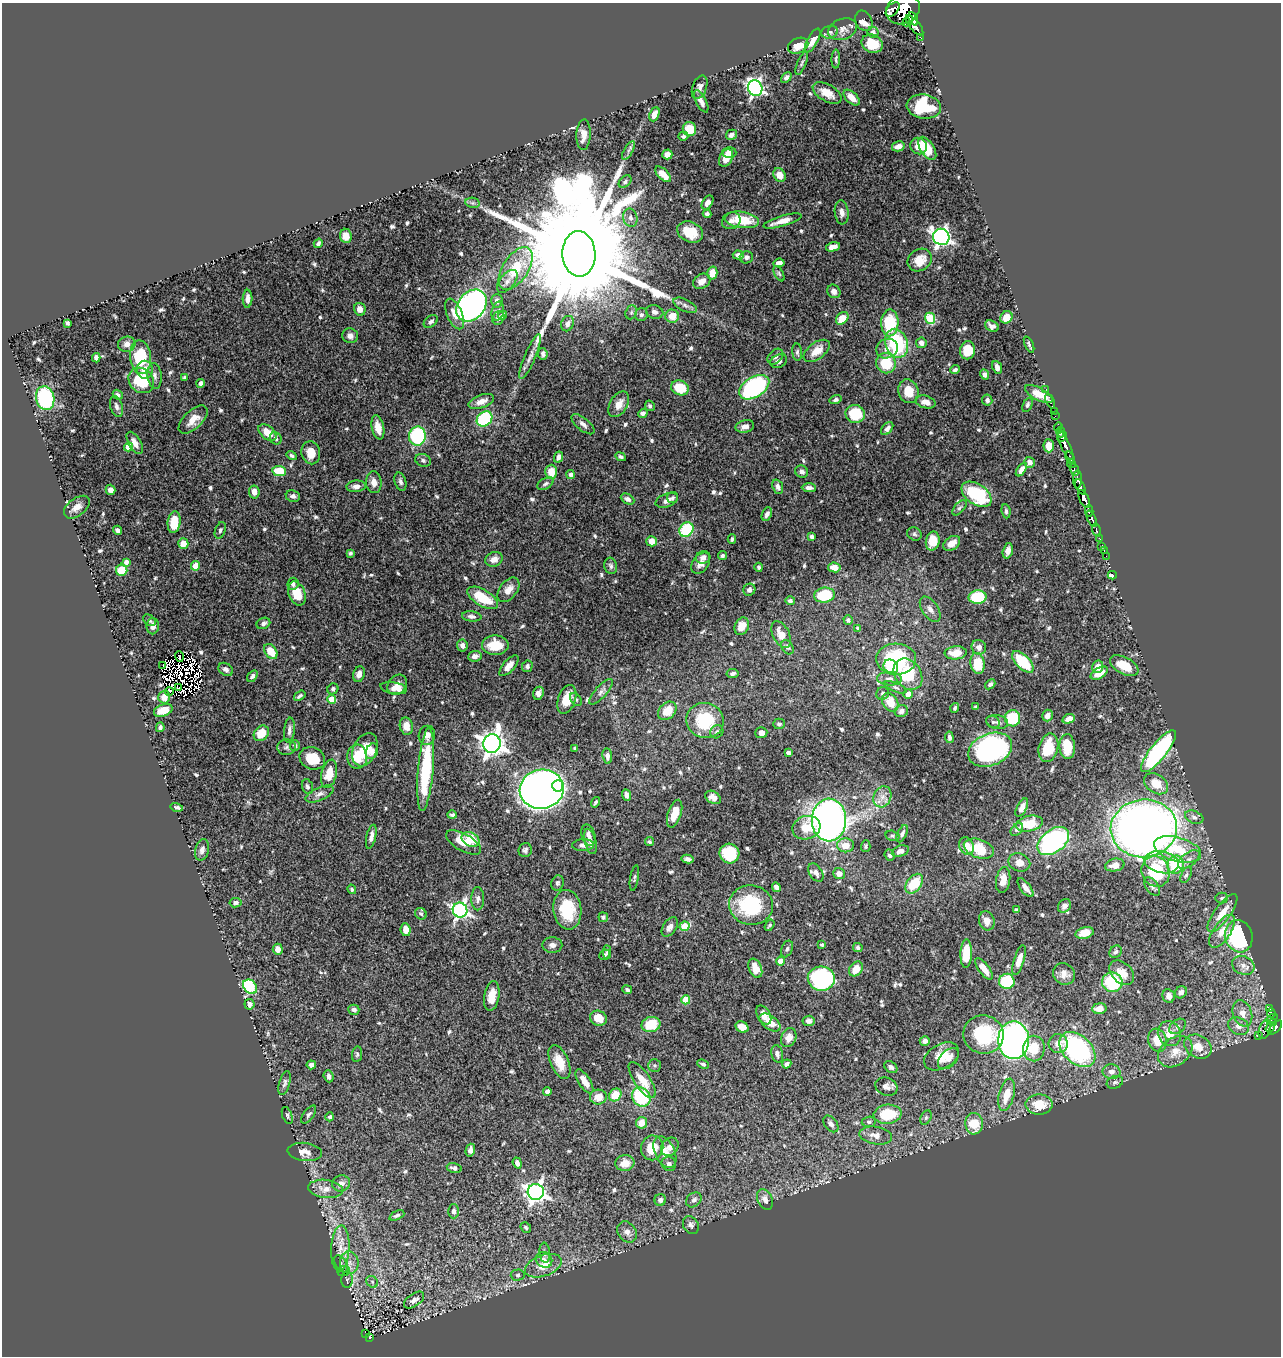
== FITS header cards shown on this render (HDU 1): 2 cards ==
NAXIS1  =                 1279
NAXIS2  =                 1354

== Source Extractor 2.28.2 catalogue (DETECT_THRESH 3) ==
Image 1279 x 1354 px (HDU 1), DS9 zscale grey, 1 PNG px = 1 image px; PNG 1283 x 1358 px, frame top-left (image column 1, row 1354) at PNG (2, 3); each listed source drawn as its Kron ellipse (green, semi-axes under 4 px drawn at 4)
Background 0.515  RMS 0.014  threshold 0.0423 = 3 sigma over >= 5 px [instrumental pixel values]
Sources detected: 707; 9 with non-positive FLUX_AUTO (blend fragments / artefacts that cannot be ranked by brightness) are neither listed nor drawn; of the other 698, the 500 brightest by FLUX_AUTO listed and drawn (198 fainter detections omitted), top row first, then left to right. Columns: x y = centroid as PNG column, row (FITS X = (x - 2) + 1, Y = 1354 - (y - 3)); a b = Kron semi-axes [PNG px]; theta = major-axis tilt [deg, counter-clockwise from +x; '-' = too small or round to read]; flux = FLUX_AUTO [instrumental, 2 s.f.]
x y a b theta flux
893 9 8 5 46 300
903 9 17 14 25 1500
913 19 7 4 -65 230
864 21 11 8 -63 9.2
908 21 6 3 45 110
914 25 12 5 -50 500
843 29 14 10 20 6.5
830 32 8 6 13 2.8
873 32 5 5 - 4.8
920 37 3 2 - 18
813 41 13 5 61 6.9
872 44 11 9 -25 16
798 46 10 7 22 11
836 59 9 3 89 1.8
802 63 12 4 68 2.1
786 78 6 4 43 2.7
700 87 12 7 69 4.6
755 88 8 7 - 300
827 93 16 8 -30 13
852 98 10 5 -43 10
701 101 12 5 -63 5.1
924 107 17 12 -7 50
654 114 7 5 67 7
689 129 7 6 - 22
583 135 15 7 87 10
731 135 6 5 - 4.3
683 136 5 4 - 1.9
898 146 6 5 - 5.6
919 146 9 8 - 8.6
927 148 13 7 -57 19
628 150 10 4 59 3
729 152 7 5 -3 7.3
667 154 5 5 - 6.1
726 158 9 6 59 13
663 174 10 5 -44 8.2
780 175 7 6 - 10
625 182 7 5 41 2.4
708 202 8 5 58 5.3
473 203 7 5 -10 2.3
842 212 12 7 -84 5.7
707 214 4 4 - 2.3
630 218 9 7 -76 4.5
742 220 17 8 -8 31
731 221 9 8 - 4.6
782 221 20 5 16 11
690 232 13 10 -24 23
346 236 7 6 - 8.1
941 237 8 8 - 350
318 243 5 4 - 2.3
833 247 7 4 15 6.7
579 254 23 16 -87 59000
738 255 5 4 - 4.3
746 257 7 6 - 3.2
920 260 13 10 34 14
779 263 6 4 7 4.7
516 268 24 12 57 33
712 273 6 5 - 14
779 274 8 4 -62 1.9
507 281 13 7 51 5.2
702 281 9 7 31 7.3
834 291 7 6 - 3.5
247 299 9 5 88 5
497 301 7 5 86 4.8
685 305 13 6 -26 4
471 306 17 13 51 400
360 309 6 5 - 7.1
498 311 10 6 77 3.8
631 312 7 5 69 2.1
655 312 9 6 -14 4.2
455 314 16 7 -67 12
503 315 4 4 - 3.3
641 315 6 6 - 2.7
672 316 7 6 - 15
1006 317 6 5 - 11
498 318 7 5 60 4
842 318 7 5 44 14
930 318 5 5 - 51
431 321 8 5 37 2.8
68 323 4 3 - 2
890 323 13 8 88 44
567 324 8 6 67 4.2
992 326 7 5 -26 3.6
350 336 8 7 - 4.7
897 343 14 11 -70 81
921 343 5 5 - 5.3
127 344 9 7 16 4.9
1029 344 9 3 -67 1.9
887 349 11 9 25 7.5
968 350 9 7 79 20
817 351 15 8 37 13
797 352 9 5 -85 2.3
543 354 6 4 -82 2.6
140 357 17 10 -84 43
530 357 24 5 67 7
775 357 9 6 46 3.2
96 358 4 4 - 4.5
779 361 8 6 25 5
886 363 10 9 - 33
997 367 6 4 -65 4.7
145 370 9 8 - 11
955 370 5 4 - 2.3
985 375 5 4 - 4.4
155 376 13 7 -83 4.6
184 378 4 3 - 1.9
141 380 14 11 -43 42
201 383 4 4 - 4.3
754 387 16 10 32 130
680 388 9 7 -19 27
1046 389 2 2 - 3.8
908 391 12 10 -72 15
1039 394 15 6 -28 14
118 395 5 4 - 1.9
45 398 12 9 -77 89
836 400 6 4 15 2.2
987 400 5 5 - 3.2
481 401 13 6 20 7.9
1050 401 7 3 -64 10
925 402 10 6 -15 5.6
619 404 14 8 58 9.5
1027 405 7 4 66 2.3
116 406 11 6 -72 3.7
650 406 5 4 - 1.8
1054 412 3 2 - 4.3
643 413 5 4 - 2.8
855 414 10 9 - 34
1055 416 2 2 - 4.6
193 419 18 9 44 12
485 419 8 7 - 72
583 424 14 6 -40 4.4
745 426 9 6 13 6.1
378 427 12 6 -78 9.9
1058 427 4 3 - 34
887 429 7 5 49 3.2
1060 432 5 4 - 130
267 433 10 6 -40 15
417 436 9 8 - 81
1062 436 5 3 - 190
276 438 6 5 - 3
135 443 12 6 -59 6.5
1049 446 6 5 - 12
1065 446 18 4 -66 300
128 447 4 4 - 20
311 453 11 9 -77 12
292 456 5 4 - 2
558 457 6 4 64 4.7
621 457 5 4 - 1.9
1070 458 6 3 -70 31
423 460 8 6 -22 2.6
1030 462 5 5 - 4.9
1072 464 4 3 - 33
1021 470 8 4 54 5.3
1074 470 6 3 -73 90
279 471 7 5 -7 29
551 472 7 6 - 15
802 472 7 6 - 3.5
571 474 4 4 - 3.4
1078 479 9 4 -90 85
374 482 11 8 -84 7.6
400 482 9 5 -73 3.1
545 484 9 5 28 2.5
356 486 9 6 4 4.4
778 487 7 5 -70 2.9
1080 487 8 3 -66 120
809 488 7 4 -1 3.8
111 490 5 4 - 5.4
254 492 6 5 - 7.6
977 494 17 10 -35 64
293 496 7 6 - 3.1
672 498 5 5 - 1.8
627 499 7 5 -27 3.7
1084 499 10 4 -64 410
667 500 12 6 19 5.4
77 507 15 8 38 8.2
959 508 9 5 48 2.4
1006 511 7 4 -83 2.1
1089 511 6 3 -82 100
767 514 7 4 65 3.7
1092 519 9 4 -66 290
174 522 11 6 84 23
118 530 5 4 - 2.6
220 530 8 5 70 2.3
686 530 8 6 47 51
1096 530 7 3 -76 60
914 534 7 6 - 2.3
812 536 4 3 - 3.3
1099 538 3 2 - 17
732 539 5 3 - 1.8
652 541 5 5 - 9.7
933 541 9 7 78 18
952 543 9 6 35 7.6
183 544 5 5 - 13
1102 546 4 3 - 11
1104 550 3 2 - 12
1008 551 8 5 76 6
350 553 4 3 - 2
722 556 4 4 - 2.1
1106 556 2 2 - 2.2
703 557 7 6 - 4.2
494 559 9 7 18 6.2
126 562 4 4 - 4.2
701 563 11 8 53 7.6
196 566 4 4 - 21
611 566 8 6 -78 2.6
759 567 4 3 - 1.8
834 567 6 5 - 12
122 570 5 5 - 29
1112 575 4 3 - 9.8
293 584 6 5 - 2.9
508 590 14 8 52 8.7
749 590 6 5 - 4
297 593 13 8 -68 22
824 595 10 7 8 45
978 597 9 6 2 48
483 598 17 8 -31 27
790 601 5 4 - 2.5
930 609 14 8 -55 6.2
472 616 10 5 -6 3.6
149 620 7 5 -35 1.9
848 620 5 4 - 2.4
263 623 7 5 25 2.9
153 626 8 6 87 5.3
742 626 9 6 64 11
858 628 4 3 - 2
781 634 14 8 -64 10
462 645 6 5 - 3.9
495 645 13 9 0 21
787 647 7 5 -58 2.4
979 647 7 7 - 5.2
271 651 8 5 -55 20
956 653 11 6 5 17
475 656 7 5 7 4.5
179 657 5 2 - 2.9
896 659 20 15 -2 75
1023 662 14 6 -45 47
978 663 10 7 -81 28
163 666 3 2 - 5.9
509 666 13 6 48 7.1
527 666 6 5 - 2.4
1124 666 15 8 -28 18
891 667 7 6 - 41
1098 667 6 5 - 7.9
226 669 8 6 -36 4.1
733 673 6 4 11 2.7
1099 673 9 5 31 13
359 674 8 5 73 6
908 674 17 13 -55 59
252 676 6 4 56 2.4
889 679 12 7 -2 4.9
990 684 6 4 40 2.2
397 685 11 9 50 7.4
895 687 12 4 -22 2.4
178 688 3 2 - 1.8
394 688 13 6 -10 8.9
333 689 6 5 - 1.9
169 691 4 2 - 2.1
601 692 16 6 48 4.2
538 693 7 5 67 4.5
883 693 7 6 - 2.3
908 694 5 4 - 8.3
300 696 6 4 37 2.2
164 697 6 6 - 6.2
332 699 4 4 - 27
567 699 15 9 71 16
576 699 7 5 -48 1.8
890 702 10 7 -57 15
976 707 4 3 - 1.8
955 708 5 3 - 1.8
163 710 9 6 19 12
667 711 10 7 44 17
901 711 7 6 - 4.6
1047 716 6 5 - 4.4
1013 718 8 7 - 43
1069 719 6 4 25 6.3
705 720 19 17 -17 49
993 722 7 5 -34 2.4
997 722 11 7 -6 4
779 724 6 5 - 2
406 726 9 6 -80 10
160 727 5 4 - 2
289 730 12 5 83 3.7
717 732 7 6 - 2.5
261 733 8 6 48 21
761 733 6 5 - 6.1
427 735 9 8 - 6.3
949 737 6 4 -82 2.3
492 743 9 8 - 860
295 745 5 5 - 2.3
286 747 9 7 7 3
1067 747 12 8 -87 24
575 748 4 3 - 1.9
1048 748 14 9 76 35
365 750 17 11 67 23
990 750 23 16 22 200
372 751 8 6 68 6
1158 751 26 8 51 140
788 753 4 3 - 2.5
607 756 8 5 -82 3.9
357 757 12 10 -87 21
312 758 13 11 -25 26
426 769 42 7 85 77
329 774 14 7 77 18
1156 784 13 9 -36 17
558 786 5 5 - 49
307 787 8 5 -71 2.4
542 789 22 19 11 1400
320 794 15 6 23 5.4
626 795 6 4 -67 4.4
713 797 8 6 -32 7.1
882 797 11 8 65 7.5
596 802 5 3 - 1.8
177 807 6 4 -14 2.2
1022 807 10 5 62 6.1
675 814 14 6 72 16
452 815 5 3 - 1.9
1194 817 9 6 -22 3.2
829 820 21 17 88 600
1029 824 13 8 11 27
806 828 14 11 18 20
1144 828 33 29 4 900
1017 829 7 5 48 2.6
902 834 9 4 66 3.2
588 835 11 6 -73 4
893 836 7 5 -16 1.9
371 837 12 4 77 5.2
470 839 9 7 -26 24
590 841 13 5 -75 4.9
1053 841 18 11 37 200
463 842 19 8 -29 14
649 842 4 4 - 1.9
583 845 11 6 2 3.8
846 845 8 7 - 12
866 846 6 5 - 1.8
967 846 9 7 -69 9.1
979 849 15 9 -19 30
1177 849 24 12 -16 35
202 850 11 6 76 4.3
525 850 7 6 - 2.6
900 851 9 5 19 5.9
729 853 10 9 - 47
890 855 6 5 - 2.2
688 859 6 4 -13 2.8
1189 859 12 7 37 4.7
1019 862 11 9 -22 8.4
1162 862 17 11 -11 14
1115 865 10 6 12 8.4
1176 865 9 8 - 45
1156 871 15 14 - 56
816 873 10 6 -58 5.3
839 874 6 5 - 7.4
1186 875 9 4 66 2.2
634 878 13 3 80 1.8
1003 880 13 7 81 10
557 883 7 6 - 2.2
914 884 11 7 52 34
1152 886 10 6 -52 3.1
776 887 5 4 - 3
1025 888 11 5 -53 6.8
352 889 5 4 - 1.8
1222 898 6 5 - 1.7
478 899 11 6 -89 3.8
235 903 6 4 9 3.1
751 905 22 19 -8 73
1064 906 7 6 - 3.6
460 910 7 7 - 280
567 910 20 14 -83 36
1016 910 4 4 - 2.1
1222 913 23 8 54 15
421 914 6 5 - 1.9
603 917 5 5 - 2.5
987 921 9 7 -73 7.4
769 925 6 4 55 1.8
684 926 5 4 - 30
670 927 11 6 54 5.1
406 930 6 5 - 8
1222 931 19 8 55 12
1085 933 9 6 16 10
1239 936 16 13 -72 120
552 945 10 7 0 4.7
822 945 3 3 - 1.8
858 948 5 4 - 1.9
278 949 5 5 - 5.8
787 949 9 5 67 2.2
607 952 6 4 88 1.9
1116 952 7 5 44 2.5
966 953 14 6 88 22
604 955 6 5 - 1.8
1019 960 15 5 72 10
781 961 4 4 - 11
1243 965 12 9 -26 6.9
755 968 10 6 -67 14
856 969 8 6 50 13
984 969 13 5 -52 9.6
1122 973 14 10 -44 13
1064 974 11 10 - 7.8
821 979 13 12 - 170
1007 981 8 7 - 53
1112 982 10 9 - 52
250 987 8 6 -44 71
627 990 5 4 - 2.2
1181 992 6 5 - 3.7
492 996 15 7 80 12
1169 996 7 6 - 4.3
686 1000 4 4 - 26
249 1004 5 5 - 3.9
1099 1009 7 5 8 11
1269 1009 3 3 - 10
354 1010 5 5 - 3.1
1242 1013 13 9 -70 9.5
1271 1013 5 3 - 29
764 1015 10 6 -60 7.6
598 1018 8 7 - 15
1272 1019 6 3 41 50
809 1021 6 5 - 3.6
770 1023 12 7 -36 11
1274 1023 3 2 - 30
651 1025 9 7 12 27
1177 1026 9 6 39 3.6
1239 1026 11 8 -25 6.6
742 1027 7 5 -29 9.9
1270 1027 6 3 55 37
1275 1027 9 4 47 98
1265 1029 10 5 70 40
1169 1034 13 11 -58 13
983 1035 20 19 - 59
1258 1035 3 3 - 4.2
789 1038 10 7 68 7.9
1014 1040 19 15 90 570
1157 1040 12 9 -72 18
925 1041 5 4 - 4.6
1058 1044 9 9 - 8.2
1198 1047 14 11 -32 14
1034 1049 13 11 83 20
1077 1050 21 14 -43 160
1175 1052 19 13 37 16
357 1054 8 5 81 1.8
777 1054 9 5 -79 3.5
941 1056 19 12 29 19
948 1059 12 8 46 6.2
559 1062 18 9 -67 15
703 1064 6 4 -24 2
787 1064 5 4 - 3.4
311 1065 5 4 - 3.7
654 1065 6 6 - 1.9
891 1067 7 5 -36 2.6
1111 1072 9 7 -8 6
329 1076 6 4 -69 3.6
642 1080 21 8 -56 17
584 1081 14 6 -58 9.9
1115 1082 8 6 20 2.6
285 1083 12 5 73 2.9
886 1087 11 9 -22 4.7
547 1091 4 4 - 5.3
615 1095 7 5 48 20
1007 1095 16 7 76 17
598 1097 8 7 - 11
641 1097 10 8 -50 64
1039 1104 13 10 -1 21
888 1114 14 9 5 34
309 1115 10 5 54 2.9
287 1116 9 5 -70 2.1
330 1117 4 4 - 3
926 1118 7 5 63 2.1
869 1122 7 5 8 2.2
642 1123 6 5 - 12
831 1124 9 6 -51 4
974 1124 11 9 -87 28
876 1135 16 8 -10 8.3
670 1147 10 8 50 5.4
652 1148 12 11 - 21
470 1150 6 4 74 4.2
305 1152 17 9 -7 9.6
665 1152 17 10 -64 12
517 1163 5 4 - 3.4
625 1163 9 8 - 11
669 1164 7 7 - 4
454 1168 7 4 -13 3.1
341 1183 9 8 - 5.5
326 1189 17 9 -7 10
536 1192 8 8 - 480
765 1199 11 7 -65 6.3
660 1200 6 5 - 3.3
694 1200 8 6 40 3.4
454 1211 7 5 -90 3.6
397 1215 8 4 24 2.4
691 1225 10 7 -60 3.4
526 1227 6 4 -48 2.1
627 1232 11 9 -53 6
340 1248 23 9 87 13
545 1253 10 5 -85 3
544 1260 8 7 - 4.9
349 1263 11 9 -83 8.1
341 1264 9 5 -56 2.5
543 1266 19 10 20 17
344 1271 6 5 - 2
518 1275 7 5 3 2.1
347 1280 8 5 -89 2.2
372 1282 6 5 - 2
414 1300 11 6 35 5.5
366 1333 4 2 - 8.4
369 1337 4 3 - 34
At the frame edge (FLAGS 8, measured only in part): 1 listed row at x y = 903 9
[198 fainter detections neither listed nor drawn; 9 non-positive-flux detections neither listed nor drawn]